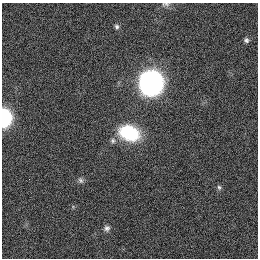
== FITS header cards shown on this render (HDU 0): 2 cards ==
NAXIS1  =                  256
NAXIS2  =                  256

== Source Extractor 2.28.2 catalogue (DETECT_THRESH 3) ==
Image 256 x 256 px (HDU 0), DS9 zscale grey, 1 PNG px = 1 image px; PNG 260 x 260 px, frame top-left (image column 1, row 256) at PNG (2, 3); no overlay
Background 1120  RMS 5.3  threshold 15.8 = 3 sigma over >= 5 px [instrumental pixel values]
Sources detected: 10; all 10 listed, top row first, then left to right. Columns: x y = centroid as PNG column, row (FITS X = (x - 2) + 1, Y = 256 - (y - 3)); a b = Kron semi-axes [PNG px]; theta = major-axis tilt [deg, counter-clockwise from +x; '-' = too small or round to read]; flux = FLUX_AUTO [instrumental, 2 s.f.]
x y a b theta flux
165 4 12 6 -8 1200
117 26 6 6 - 840
246 40 7 7 - 980
151 83 11 11 - 320000
4 117 10 7 -89 69000
129 133 22 15 -20 23000
113 141 7 7 - 1200
81 180 9 7 -60 1100
219 187 7 5 -72 780
107 228 8 8 - 1300
At the frame edge (FLAGS 8, measured only in part): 2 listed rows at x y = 165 4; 4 117